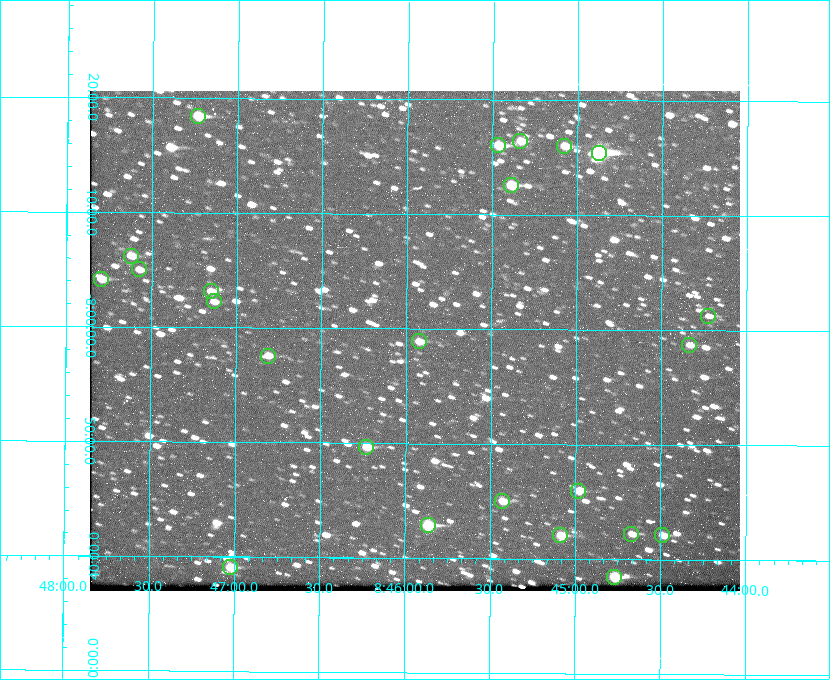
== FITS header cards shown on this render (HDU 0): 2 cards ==
NAXIS1  =                  650 / Width of table row in bytes
NAXIS2  =                  500 / Number of rows in table

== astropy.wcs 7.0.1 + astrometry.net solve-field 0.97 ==
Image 650 x 500 px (HDU 0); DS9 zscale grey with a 90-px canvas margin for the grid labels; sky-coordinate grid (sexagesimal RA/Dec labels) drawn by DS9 from the SOLVED WCS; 24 Tycho-2 reference stars matched to detected sources circled (green)
Header WCS: none
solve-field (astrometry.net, Tycho-2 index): SOLVED blind (the file carries no WCS)
Solved WCS: RA---TAN-SIP/DEC--TAN-SIP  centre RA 08:45:57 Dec -07:59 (131.49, -7.98 deg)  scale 5.24 arcsec/px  FOV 56.7' x 43.6'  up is +180 deg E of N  parity flipped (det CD > 0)
(file carries no celestial WCS; the grid is the blind solution)
Tycho-2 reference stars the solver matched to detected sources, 24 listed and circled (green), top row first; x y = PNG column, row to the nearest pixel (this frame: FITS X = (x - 90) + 1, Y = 500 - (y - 91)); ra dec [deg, ICRS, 3 dp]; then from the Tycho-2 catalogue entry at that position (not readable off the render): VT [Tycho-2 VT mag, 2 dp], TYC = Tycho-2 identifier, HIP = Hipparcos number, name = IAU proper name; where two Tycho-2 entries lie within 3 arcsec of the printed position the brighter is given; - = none
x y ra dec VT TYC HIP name
198 116 131.808 -8.307 9.64 5442-1713-1 - -
520 141 131.335 -8.274 10.98 5442-594-1 - -
498 145 131.367 -8.267 10.01 5442-454-1 - -
564 146 131.270 -8.267 10.78 5442-693-1 - -
599 153 131.219 -8.257 7.68 5442-1112-1 42924 -
511 185 131.348 -8.210 9.85 5442-617-1 - -
131 256 131.905 -8.103 11.02 5442-880-1 - -
139 269 131.893 -8.083 11.47 5442-1030-1 - -
101 279 131.948 -8.069 10.69 5442-1045-1 - -
211 291 131.787 -8.052 11.26 5442-527-1 - -
214 301 131.783 -8.038 11.46 5442-45-1 - -
708 316 131.057 -8.021 12.20 5442-277-1 - -
419 341 131.481 -7.982 10.84 5442-1444-1 - -
689 345 131.085 -7.979 12.05 5442-273-1 - -
268 356 131.703 -7.959 11.45 5442-1027-1 - -
366 447 131.557 -7.828 10.76 5442-1179-1 - -
578 491 131.247 -7.766 11.19 5442-426-1 - -
502 501 131.357 -7.750 10.86 5442-458-1 - -
428 525 131.466 -7.715 9.32 5442-1286-1 43006 -
631 534 131.168 -7.704 11.38 5442-657-1 - -
560 535 131.272 -7.701 10.67 5442-1279-1 - -
662 535 131.122 -7.702 11.05 5442-69-1 - -
230 567 131.756 -7.652 10.62 5442-824-1 - -
614 577 131.192 -7.641 10.08 5442-772-1 - -